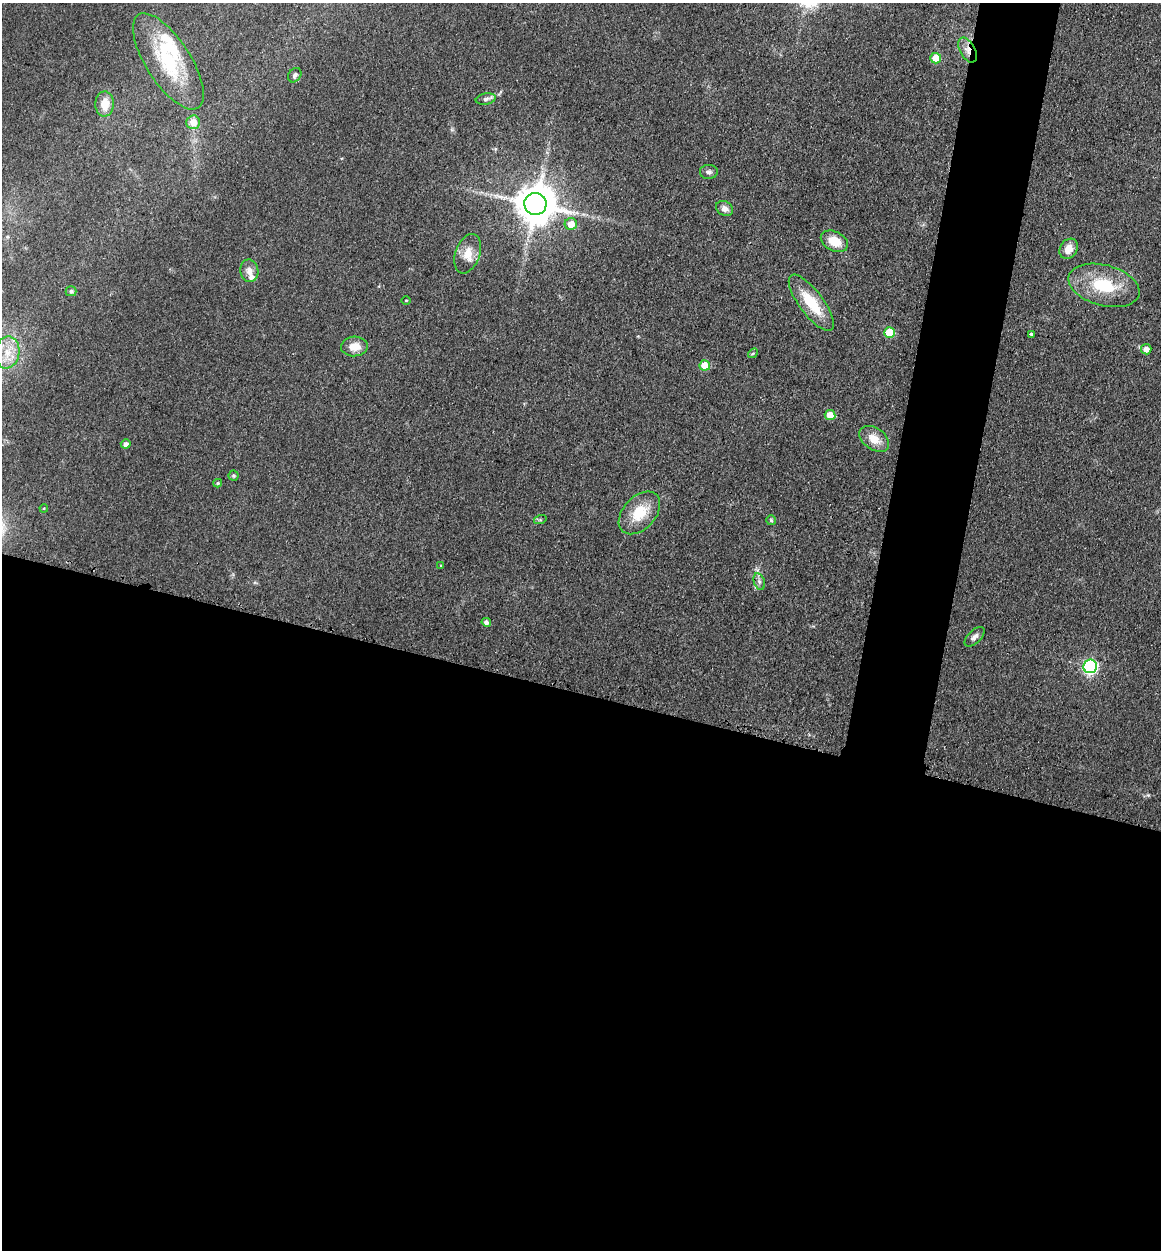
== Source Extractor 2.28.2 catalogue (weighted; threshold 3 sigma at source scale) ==
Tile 14 of 4 x 4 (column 2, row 4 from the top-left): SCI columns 1418-2576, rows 20-1267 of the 5198 x 5223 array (HDU 1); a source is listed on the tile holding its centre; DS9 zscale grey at full resolution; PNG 1163 x 1252 px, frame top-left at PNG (2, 3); each listed source drawn as its Kron ellipse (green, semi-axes under 4 px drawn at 4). Shown black and unused: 49% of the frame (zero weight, under 3 of 4 exposures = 3% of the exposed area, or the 3 px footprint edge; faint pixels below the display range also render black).
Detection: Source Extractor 2.28.2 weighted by HDU 2 'WHT'; one run over the whole footprint, this tile lists its part. Background 0.0721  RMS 0.0069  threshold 0.0309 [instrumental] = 3 sigma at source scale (4.5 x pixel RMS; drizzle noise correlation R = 1.50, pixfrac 1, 0.05/0.05 arcsec/px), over >= 5 px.
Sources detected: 42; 2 inside a brighter listed object's ellipse — not listed separately; the other 40 listed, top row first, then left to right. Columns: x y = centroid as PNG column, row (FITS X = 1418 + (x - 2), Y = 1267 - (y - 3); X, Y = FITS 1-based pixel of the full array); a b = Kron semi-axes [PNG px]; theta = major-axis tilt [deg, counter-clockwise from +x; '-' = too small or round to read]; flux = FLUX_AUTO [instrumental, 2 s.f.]
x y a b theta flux
968 50 13 7 -62 5.5
936 58 5 5 - 18
168 61 55 22 -57 51
295 75 8 6 54 2
486 99 10 5 11 2.3
105 104 12 9 87 11
193 122 7 7 - 8.6
709 172 9 7 1 2.3
535 204 11 11 - 2300
725 208 9 7 -30 3.8
571 224 6 6 - 8
834 241 14 9 -27 13
1069 249 11 8 58 8.3
468 254 20 12 71 11
249 271 11 9 -80 4.8
1104 285 36 20 -15 34
71 291 5 5 - 1.7
406 300 4 3 - 0.57
811 303 34 12 -53 26
889 332 5 5 - 25
1031 334 4 3 - 0.93
354 346 13 10 4 9.6
1146 349 5 5 - 5.5
7 352 16 12 80 14
753 353 5 4 - 0.92
705 365 5 5 - 15
830 415 5 5 - 12
874 439 16 10 -35 10
126 444 5 4 - 2.8
233 476 5 5 - 1.1
218 483 4 3 - 1.1
44 508 4 3 - 0.63
639 513 25 16 47 21
540 520 6 4 18 1
771 520 5 5 - 1
441 566 4 3 - 1.3
759 582 9 5 -71 2.1
486 622 4 4 - 2.7
975 637 12 6 44 3.1
1090 666 7 6 - 160
Overlapping masked pixels (flux is a lower limit): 1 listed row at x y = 968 50
Isophote crosses this tile's border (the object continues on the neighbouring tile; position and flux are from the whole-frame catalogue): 1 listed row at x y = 7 352